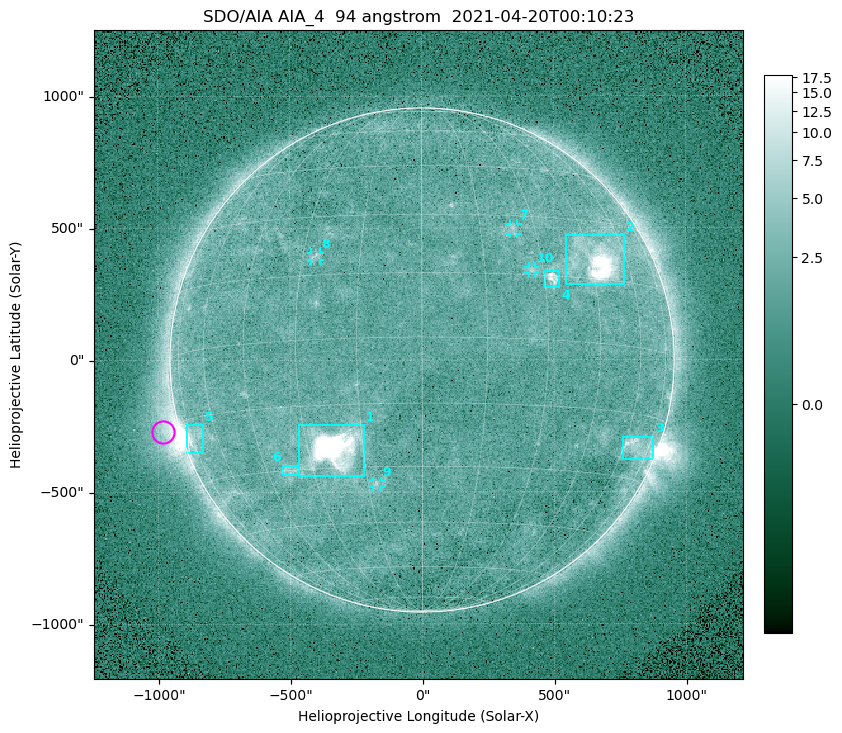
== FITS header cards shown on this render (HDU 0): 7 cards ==
TELESCOP= 'SDO/AIA '
INSTRUME= 'AIA_4   '
WAVELNTH=                   94
WAVEUNIT= 'angstrom'
DATE-OBS= '2021-04-20T00:10:23.13'
CTYPE1  = 'HPLN-TAN'
CTYPE2  = 'HPLT-TAN'

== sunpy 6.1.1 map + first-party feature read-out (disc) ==
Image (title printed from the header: SDO/AIA AIA_4  94 angstrom  2021-04-20T00:10:23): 512 x 512 px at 4.8 arcsec/px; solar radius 955 arcsec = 199 px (full disc in frame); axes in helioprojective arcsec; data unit not stated in the header (colour bar unlabelled)
Orientation: roll -0.137 deg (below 1 deg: not rotated)
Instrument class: DISC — disc imager (sunpy class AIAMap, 94 A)
Bright regions (active regions / flare kernels): reference = the median radial profile (limb darkening/brightening removed); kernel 5 px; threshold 5 sigma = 2.52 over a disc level ~1.74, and >= 1.15x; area >= 9 px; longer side >= 5 px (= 24 arcsec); searched inside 0.97 R_sun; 10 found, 10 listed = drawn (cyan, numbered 1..; 4 of them under ~33 arcsec drawn as corner ticks so the feature stays visible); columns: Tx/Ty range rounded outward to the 10 arcsec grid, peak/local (2 s.f.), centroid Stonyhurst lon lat
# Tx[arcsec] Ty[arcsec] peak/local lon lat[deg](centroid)
1 -470..-220 -440..-240 984 -23 -25
2 540..770 280..470 46 +47 +20
3 760..880 -380..-290 4.4 +67 -22
4 460..520 270..340 6.4 +32 +15
5 -900..-830 -350..-240 6.8 -72 -19
6 -530..-470 -440..-400 2.9 -37 -30
7 330..370 470..520 2.9 +24 +26
8 -420..-380 380..410 3 -27 +20
9 -190..-160 -480..-450 3.2 -13 -34
10 400..430 330..360 3 +27 +16
Off-limb structures (1.02-1.3 R_sun): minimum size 50 px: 6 found; the strongest spans PA ~90..115 deg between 1.02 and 1.22 R_sun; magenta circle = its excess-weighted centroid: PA ~105 deg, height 1.07 R_sun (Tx ~-980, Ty ~-270 arcsec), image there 4.6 x the reference